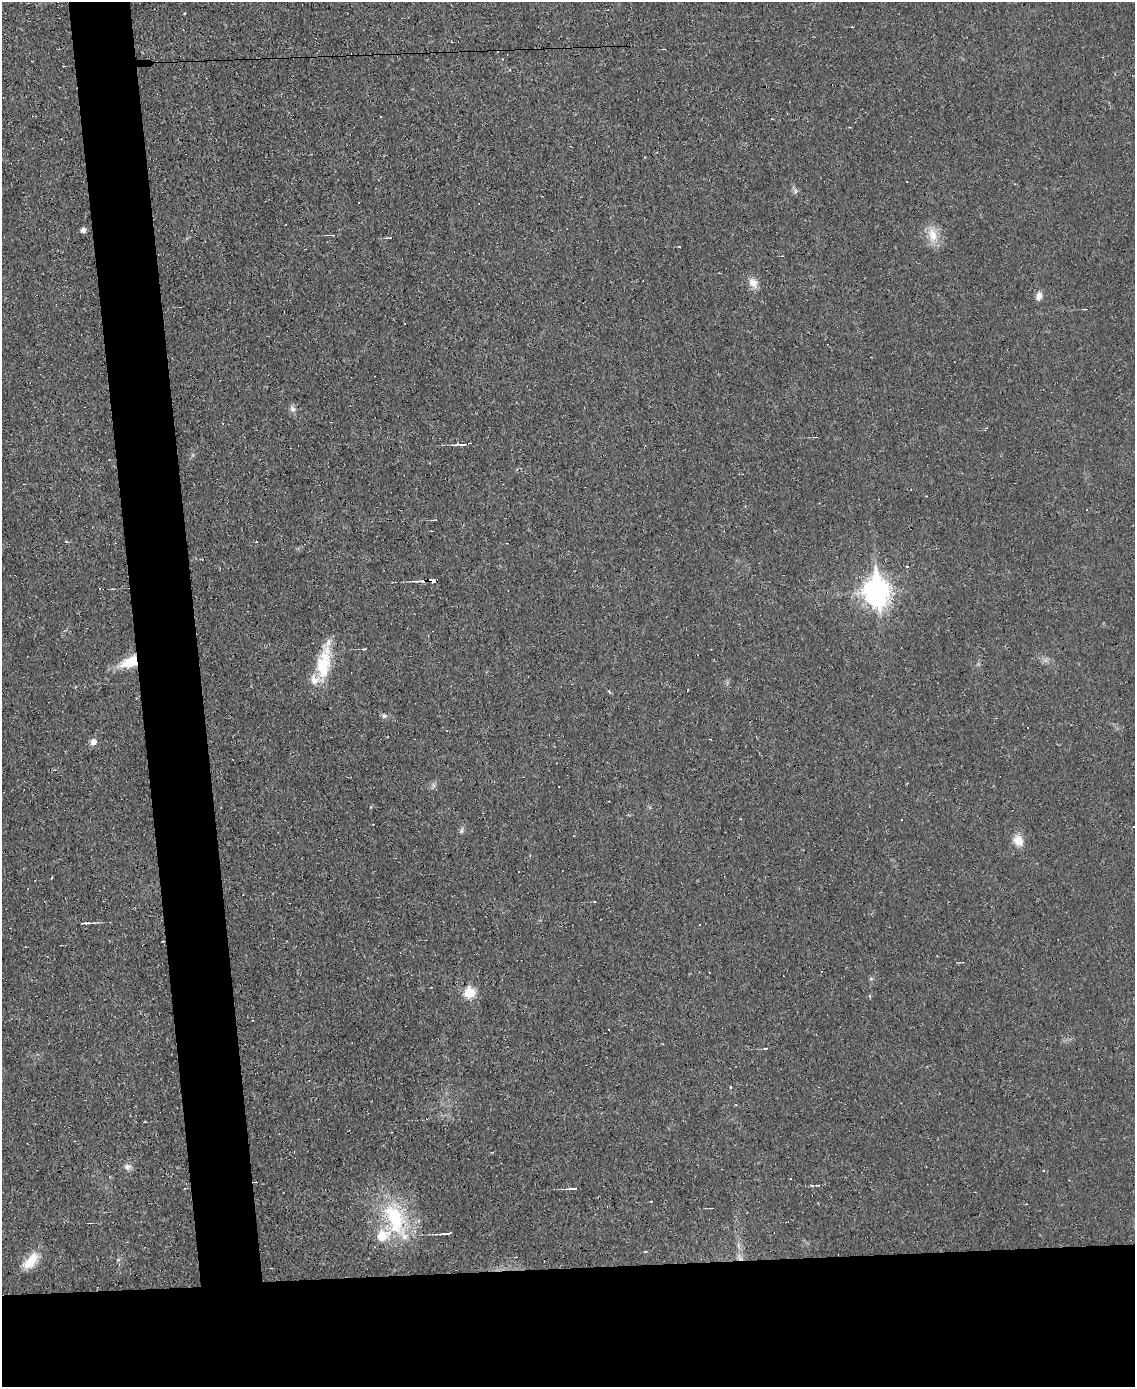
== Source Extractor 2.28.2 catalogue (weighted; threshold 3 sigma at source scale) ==
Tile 11 of 4 x 3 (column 3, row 3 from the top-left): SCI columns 2269-3401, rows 128-1512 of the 4535 x 4512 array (HDU 1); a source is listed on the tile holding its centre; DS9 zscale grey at full resolution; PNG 1137 x 1389 px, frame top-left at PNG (2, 2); no overlay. Shown black and unused: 14% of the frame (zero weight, under 2 of 3 exposures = <1% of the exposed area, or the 3 px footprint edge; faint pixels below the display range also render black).
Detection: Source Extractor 2.28.2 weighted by HDU 2 'WHT'; one run over the whole footprint, this tile lists its part. Background 0.0242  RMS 0.0048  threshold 0.0214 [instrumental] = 3 sigma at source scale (4.5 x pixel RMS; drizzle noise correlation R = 1.50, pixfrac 1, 0.05/0.05 arcsec/px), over >= 5 px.
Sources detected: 57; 15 cosmic-ray / hot-pixel residue — not listed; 2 inside a brighter listed object's ellipse — not listed separately; the other 40 listed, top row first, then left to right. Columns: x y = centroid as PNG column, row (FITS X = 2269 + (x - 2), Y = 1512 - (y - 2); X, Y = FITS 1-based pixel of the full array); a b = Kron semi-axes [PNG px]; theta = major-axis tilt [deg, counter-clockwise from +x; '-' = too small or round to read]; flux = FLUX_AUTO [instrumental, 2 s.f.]
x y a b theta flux
63 66 3 2 - 0.37
795 191 7 4 71 0.86
83 230 5 5 - 2.1
332 235 7 3 -1 0.91
933 235 21 12 -82 7.4
389 238 8 3 1 0.64
753 283 15 10 -54 4
1039 296 10 7 75 2.7
1085 309 5 2 - 0.41
292 408 11 6 -56 1.6
816 437 4 3 - 0.5
462 444 15 3 2 2.7
434 520 6 2 2 0.55
419 581 14 3 1 2.6
434 581 7 3 -2 2.8
876 592 11 9 -84 430
364 649 4 2 - 0.46
130 662 23 12 22 12
324 663 43 16 80 20
384 716 7 7 - 1.3
93 742 6 6 - 3.2
461 831 7 5 72 1
1018 841 16 13 -58 5.3
84 923 11 3 0 2.4
699 925 2 2 - 0.42
163 941 3 2 - 0.35
821 971 3 2 - 0.34
469 993 6 6 - 21
766 1048 5 3 - 0.46
127 1166 10 7 13 2
790 1178 3 2 - 0.45
255 1182 3 2 - 0.4
818 1185 6 3 13 0.62
573 1188 12 3 4 1.5
712 1208 3 2 - 0.39
395 1218 47 24 -70 38
88 1223 3 2 - 0.37
446 1234 14 3 5 2.8
740 1258 10 5 -59 2
30 1261 24 11 51 9.1
Overlapping masked pixels (flux is a lower limit): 5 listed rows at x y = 434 581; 130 662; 163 941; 255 1182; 740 1258
Unlisted compact peaks at least as high as the median listed source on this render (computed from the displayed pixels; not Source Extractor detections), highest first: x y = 730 1087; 118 1260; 871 979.